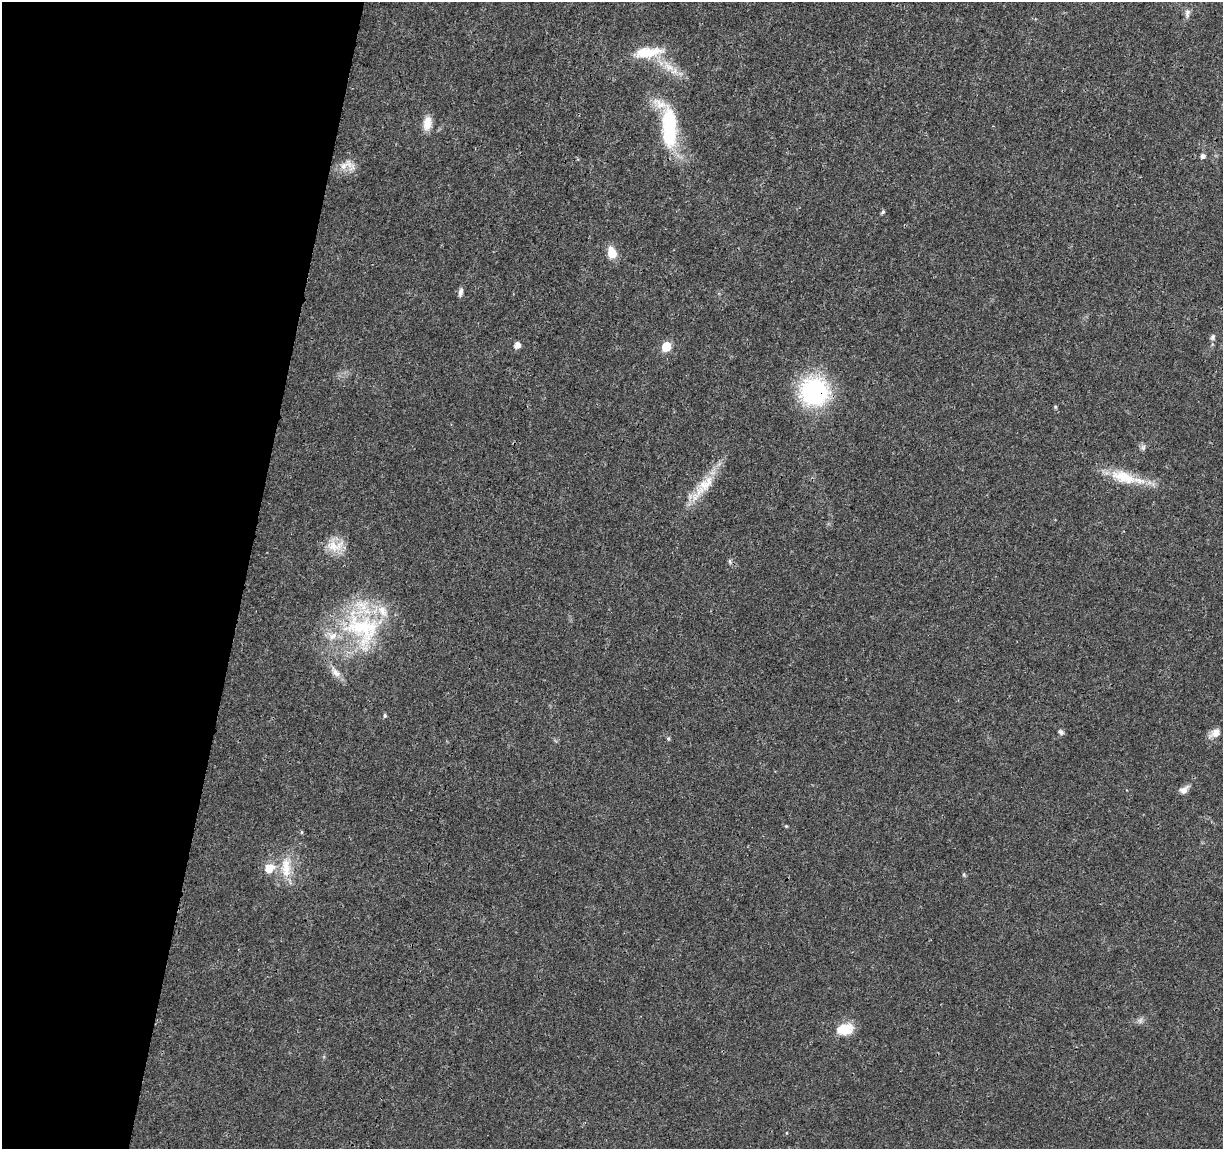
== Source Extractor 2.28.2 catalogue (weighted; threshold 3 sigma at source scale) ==
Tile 9 of 4 x 4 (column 1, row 3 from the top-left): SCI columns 5-1225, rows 1374-2520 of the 4896 x 5099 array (HDU 1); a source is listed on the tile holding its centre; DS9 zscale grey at full resolution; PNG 1225 x 1151 px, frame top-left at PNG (2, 2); no overlay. Shown black and unused: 20% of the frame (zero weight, under 3 of 4 exposures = <1% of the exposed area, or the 3 px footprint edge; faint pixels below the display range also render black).
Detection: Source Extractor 2.28.2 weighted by HDU 2 'WHT'; one run over the whole footprint, this tile lists its part. Background 0.0204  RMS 0.0029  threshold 0.0131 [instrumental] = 3 sigma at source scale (4.5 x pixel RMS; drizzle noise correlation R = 1.50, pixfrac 1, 0.0396/0.0396 arcsec/px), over >= 5 px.
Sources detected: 37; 4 inside a brighter listed object's ellipse — not listed separately; the other 33 listed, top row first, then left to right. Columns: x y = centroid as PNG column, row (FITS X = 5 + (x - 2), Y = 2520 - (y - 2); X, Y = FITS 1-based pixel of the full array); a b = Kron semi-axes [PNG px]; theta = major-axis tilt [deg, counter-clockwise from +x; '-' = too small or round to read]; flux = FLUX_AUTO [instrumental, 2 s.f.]
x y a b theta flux
1187 13 15 7 83 1.3
648 52 41 13 7 8.9
668 66 23 10 -38 5.2
427 123 18 10 81 3.4
669 128 42 14 -87 26
1203 156 5 5 - 1.2
346 165 25 11 21 3.5
883 212 5 4 - 0.54
612 253 13 9 -76 4.5
460 292 11 5 79 1.2
1213 337 8 6 67 0.75
517 345 5 5 - 2.3
666 347 6 5 - 13
814 392 21 20 - 51
1055 407 5 4 - 0.34
1143 447 8 6 89 0.8
1123 477 41 16 -18 10
706 484 32 17 45 8.2
335 546 27 15 5 5.5
730 561 7 4 -72 0.61
362 629 59 45 -47 37
335 672 17 9 -43 2.5
385 716 5 5 - 0.52
1061 732 5 5 - 1.1
1216 733 13 9 30 2.3
668 739 6 5 - 0.45
1184 790 12 7 35 1.8
786 826 5 4 - 0.31
286 867 31 13 -86 7.1
269 868 8 6 33 6
964 874 6 3 72 0.34
1140 1020 9 6 83 0.88
845 1029 18 14 28 6
Overlapping masked pixels (flux is a lower limit): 1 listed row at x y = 814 392